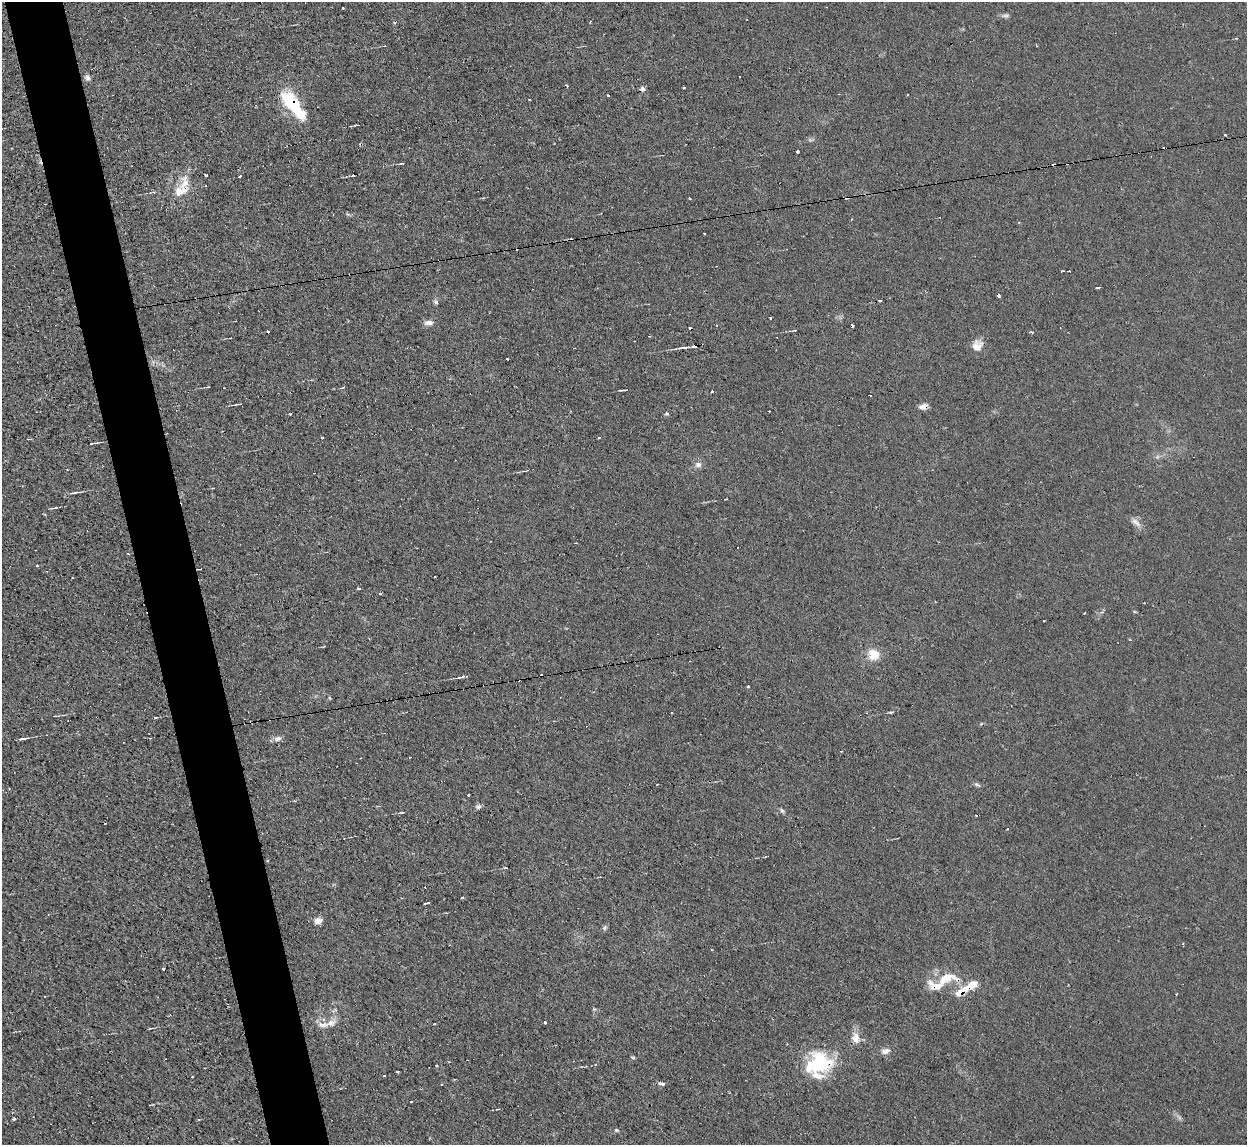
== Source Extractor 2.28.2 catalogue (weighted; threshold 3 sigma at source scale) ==
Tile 11 of 4 x 4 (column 3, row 3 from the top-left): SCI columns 2491-3735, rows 1280-2422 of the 4980 x 4962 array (HDU 1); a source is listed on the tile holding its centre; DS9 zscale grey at full resolution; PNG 1249 x 1147 px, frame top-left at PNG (2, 2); no overlay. Shown black and unused: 5% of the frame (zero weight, under 2 of 3 exposures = <1% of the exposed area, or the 3 px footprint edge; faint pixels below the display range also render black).
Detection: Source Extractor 2.28.2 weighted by HDU 2 'WHT'; one run over the whole footprint, this tile lists its part. Background 0.0276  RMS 0.0044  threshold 0.0199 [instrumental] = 3 sigma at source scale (4.5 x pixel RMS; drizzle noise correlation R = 1.50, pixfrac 1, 0.05/0.05 arcsec/px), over >= 5 px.
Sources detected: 124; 26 cosmic-ray / hot-pixel residue — not listed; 7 inside a brighter listed object's ellipse — not listed separately; the other 91 listed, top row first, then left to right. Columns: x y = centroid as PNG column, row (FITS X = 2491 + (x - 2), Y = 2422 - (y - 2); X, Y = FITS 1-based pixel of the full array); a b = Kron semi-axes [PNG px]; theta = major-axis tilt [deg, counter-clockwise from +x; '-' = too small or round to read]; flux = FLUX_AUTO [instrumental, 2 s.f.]
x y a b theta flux
342 7 3 3 - 0.99
1005 16 11 4 4 1.1
1036 46 3 2 - 0.4
87 77 7 6 - 1.3
740 77 2 2 - 0.34
567 85 4 3 - 0.57
684 87 4 2 - 0.55
642 89 6 6 - 1.3
529 99 2 2 - 0.29
292 103 30 11 -51 31
355 125 4 3 - 0.5
1225 135 3 2 - 0.77
797 151 3 3 - 0.93
402 163 5 3 - 0.5
1054 165 4 3 - 3.8
205 175 4 3 - 2.2
240 175 3 3 - 2.3
181 191 23 14 19 7
689 198 3 2 - 0.91
704 233 3 2 - 0.5
1098 287 4 3 - 1.5
998 295 3 3 - 1.8
880 300 3 3 - 2.5
435 302 6 5 - 0.88
770 317 3 3 - 2.4
428 323 13 6 3 2
717 325 3 2 - 0.72
1031 332 3 2 - 1.6
650 336 3 2 - 0.47
977 346 15 12 36 4.1
684 347 18 4 8 2
507 358 3 3 - 1.3
208 387 3 2 - 0.32
712 392 3 3 - 0.89
923 406 10 6 13 2.6
769 411 3 2 - 0.49
290 414 3 3 - 0.71
667 414 6 4 5 0.62
322 437 3 2 - 0.33
599 437 3 3 - 1.1
92 443 8 2 7 0.81
698 465 9 7 30 1.8
213 488 4 2 - 0.3
74 493 12 3 6 1.1
725 499 3 2 - 0.6
1136 522 17 6 -43 2.4
37 565 3 2 - 0.56
200 569 3 2 - 0.38
359 588 3 3 - 2.1
380 593 3 2 - 1.1
1084 613 3 2 - 0.36
1043 621 3 2 - 0.48
874 655 13 12 - 7.1
463 677 9 3 19 1.2
748 686 3 3 - 0.7
891 712 5 3 - 0.73
155 717 5 3 - 0.49
150 738 3 2 - 0.88
22 739 10 3 10 1.5
278 739 11 7 12 1.7
841 751 3 2 - 0.66
977 784 8 4 -20 0.87
469 795 3 2 - 0.7
295 801 4 2 - 0.31
478 807 9 5 -3 1.1
782 810 7 5 -61 0.79
402 812 6 3 6 0.59
267 860 3 2 - 0.46
506 868 4 3 - 0.67
462 897 4 3 - 1.8
425 903 3 3 - 1.2
318 921 7 6 - 3
604 928 7 4 60 0.9
1183 944 3 2 - 0.59
163 968 3 2 - 0.8
943 980 22 14 36 8.8
971 985 19 9 28 6.2
545 1022 3 3 - 1.4
331 1023 14 9 19 3.3
434 1024 3 2 - 0.53
855 1038 15 10 -82 4.2
886 1051 11 7 16 2.4
633 1057 7 3 -9 0.5
818 1064 31 24 16 28
398 1071 3 3 - 1.1
384 1076 3 2 - 0.51
192 1077 3 3 - 0.64
663 1084 5 3 - 1.5
498 1109 3 2 - 0.61
14 1119 3 3 - 1.2
616 1130 5 4 - 0.61
Overlapping masked pixels (flux is a lower limit): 6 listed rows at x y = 292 103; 1054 165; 684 347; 923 406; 971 985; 818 1064
Unlisted compact peaks at least as high as the median listed source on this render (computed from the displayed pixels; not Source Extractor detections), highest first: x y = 608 95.